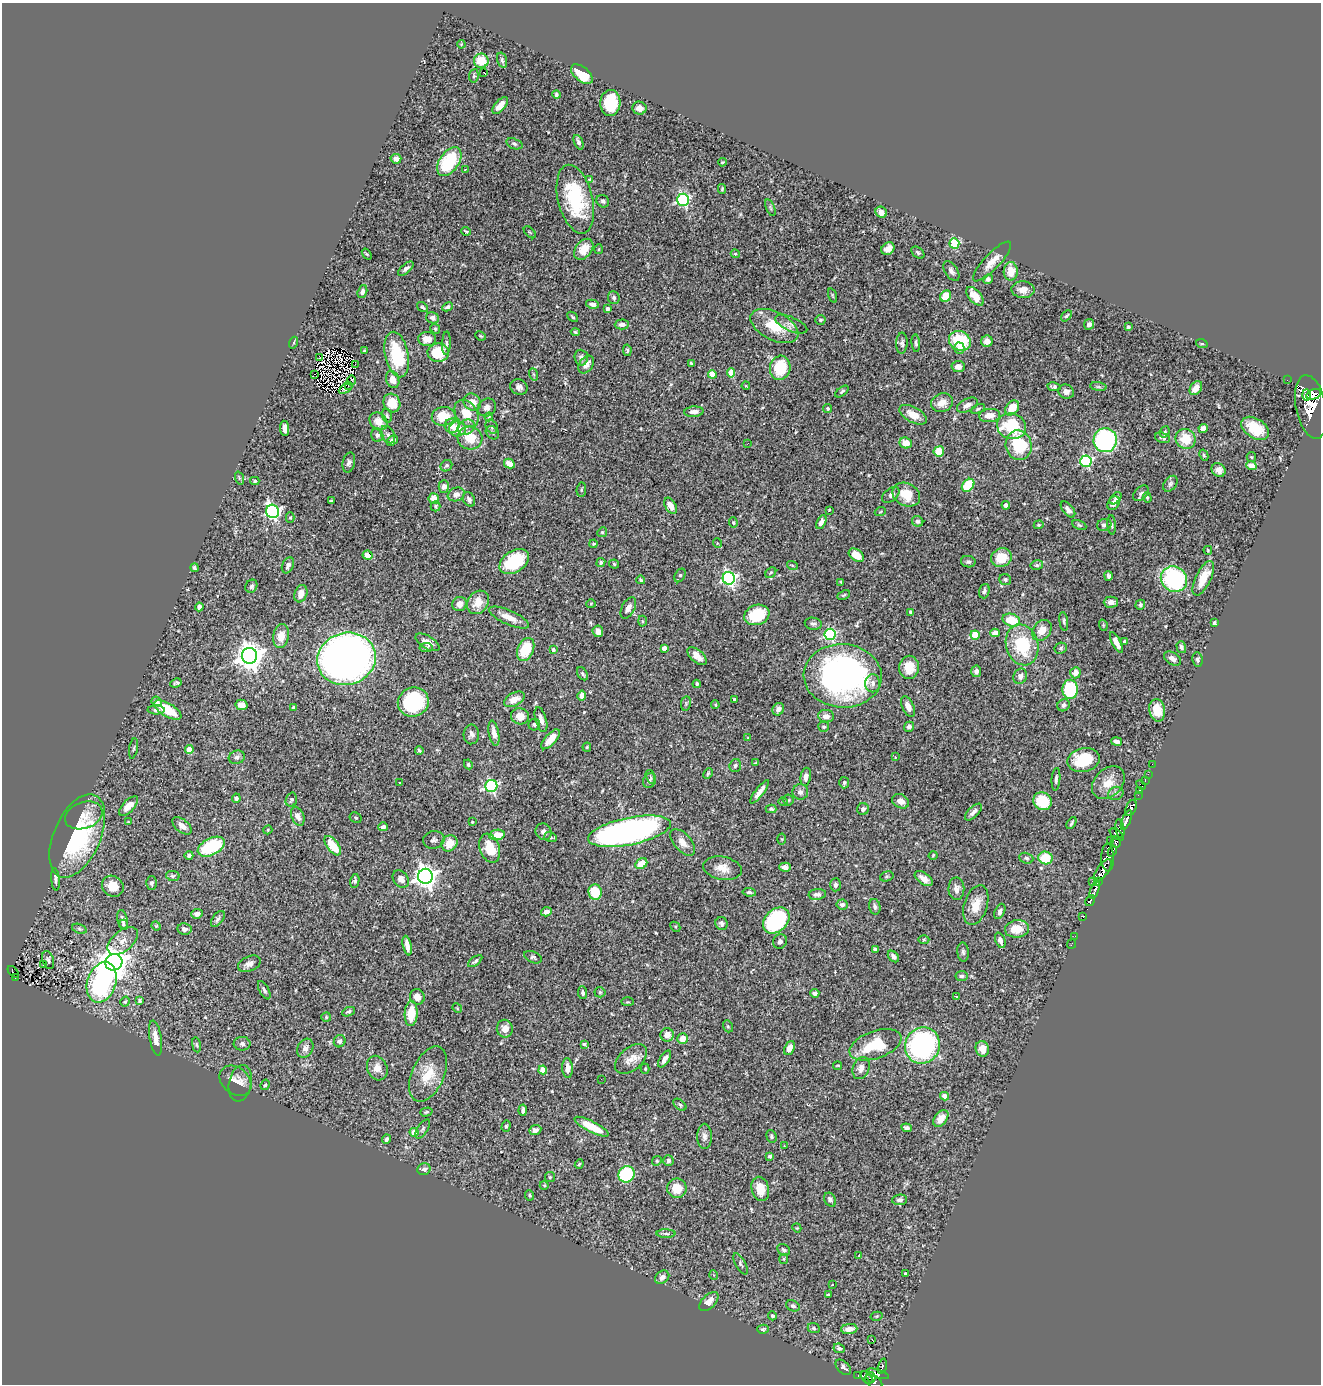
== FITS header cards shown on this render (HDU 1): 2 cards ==
NAXIS1  =                 1319
NAXIS2  =                 1382

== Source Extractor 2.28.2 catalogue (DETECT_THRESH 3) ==
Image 1319 x 1382 px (HDU 1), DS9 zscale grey, 1 PNG px = 1 image px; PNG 1323 x 1386 px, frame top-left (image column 1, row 1382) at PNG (2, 3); each listed source drawn as its Kron ellipse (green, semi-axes under 4 px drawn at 4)
Background 0.824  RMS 0.027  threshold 0.0818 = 3 sigma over >= 5 px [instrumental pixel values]
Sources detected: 540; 4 with non-positive FLUX_AUTO (blend fragments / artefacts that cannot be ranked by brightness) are neither listed nor drawn; of the other 536, the 500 brightest by FLUX_AUTO listed and drawn (36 fainter detections omitted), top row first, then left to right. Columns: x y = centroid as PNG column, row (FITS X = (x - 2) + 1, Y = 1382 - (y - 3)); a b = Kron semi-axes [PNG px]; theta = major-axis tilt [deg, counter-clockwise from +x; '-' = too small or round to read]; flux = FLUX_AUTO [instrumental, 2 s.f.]
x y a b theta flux
461 44 4 3 - 1.6
502 60 8 4 -75 4.1
481 61 7 7 - 34
483 72 4 2 - 24
582 74 13 7 -39 52
474 76 7 4 81 3
556 95 4 4 - 3.4
610 103 13 10 87 79
500 105 10 5 49 13
639 108 7 6 - 11
578 142 7 4 -66 5.6
514 144 8 5 -19 4.2
396 159 5 4 - 9.8
449 162 16 9 55 100
722 162 4 3 - 1.9
465 169 3 2 - 3.2
589 179 4 3 - 2.5
722 189 5 4 - 2.2
575 199 35 17 -76 150
683 200 6 6 - 310
603 201 7 6 - 5.3
770 208 9 3 -69 2.5
881 212 6 5 - 14
466 231 5 3 - 2.3
530 232 7 3 -45 1.6
954 244 5 5 - 130
584 249 12 8 51 29
599 249 5 3 - 1.8
888 249 7 6 - 10
918 253 7 5 -40 3.5
367 254 6 3 -52 1.8
735 254 4 4 - 2.2
992 262 26 8 46 22
406 269 9 4 41 6.2
951 271 11 6 -57 6.5
1011 271 9 7 88 23
988 279 5 4 - 7.4
1023 290 11 8 -2 16
362 292 6 4 70 5.6
832 295 7 3 -71 2
946 296 6 5 - 44
975 296 11 6 -49 28
614 298 6 5 - 4.4
592 304 6 4 -13 8.1
423 307 6 3 -37 2.7
447 307 5 4 - 4.1
607 309 4 3 - 7.7
1066 316 6 3 47 2.6
573 317 6 3 -43 2.7
433 318 6 5 - 6.5
820 320 5 4 - 2.8
622 324 7 5 2 7.9
791 324 17 7 -24 10
1089 324 5 5 - 7.6
774 326 26 14 -27 58
1128 327 4 3 - 4.7
435 329 5 4 - 2.2
575 332 4 4 - 2.5
481 336 5 3 - 1.7
427 339 9 7 -5 16
960 341 11 9 -27 88
987 341 6 5 - 12
293 343 6 3 71 1.8
446 343 12 3 88 3.8
902 343 10 5 87 5.4
916 343 9 4 -84 3.5
1202 344 6 3 -18 2.1
959 348 5 5 - 7
627 350 6 4 -81 3.1
365 351 4 3 - 2.8
438 353 10 9 - 63
397 355 23 11 -77 91
319 358 2 2 - 2.4
581 358 8 6 -87 6.8
691 363 4 3 - 2.3
355 365 2 2 - 2.6
586 365 10 6 54 15
958 367 7 5 2 10
780 368 12 10 77 73
731 373 5 4 - 31
315 374 2 2 - 28
533 374 6 4 -70 1.9
712 374 4 4 - 25
351 380 5 3 - 2.6
393 380 9 6 -69 17
1287 380 2 2 - 5.4
348 386 2 2 - 4.1
746 386 4 3 - 1.6
519 387 9 7 -31 7.9
1054 387 7 4 -10 4.6
1098 387 8 4 -8 3.2
345 388 7 2 28 4.5
1196 388 8 5 52 18
842 391 8 4 38 3.7
1066 392 8 7 - 8.8
1314 394 7 5 16 1300
1306 395 6 4 -88 640
472 402 9 8 - 19
392 403 9 8 - 39
942 403 11 9 21 19
967 405 11 6 27 9.4
487 407 9 8 - 8.6
1311 407 32 15 -78 6200
828 408 4 4 - 2.5
1012 408 8 6 52 37
978 409 7 4 25 3
694 412 10 5 4 11
467 413 15 10 -55 34
913 415 15 7 -29 22
990 415 10 6 7 19
387 416 7 5 -74 3.5
444 416 12 9 5 45
489 417 4 3 - 1.9
378 421 10 8 -45 22
452 426 7 7 - 17
1011 426 15 12 -17 99
466 427 9 7 30 9.4
492 427 7 5 -59 4.8
285 428 8 4 -85 10
1255 428 15 9 -32 46
458 429 8 7 - 28
1203 429 4 4 - 15
1165 432 6 4 70 2.7
492 433 7 6 - 3.9
377 435 6 6 - 4.7
388 435 9 6 -59 5.6
470 438 12 11 - 39
1163 438 8 5 -16 6
1186 439 10 9 - 39
1105 440 12 12 - 330
392 441 6 4 39 6.2
748 443 2 2 - 5.3
906 443 6 5 - 20
1019 445 15 13 -75 92
939 451 5 5 - 37
1204 455 6 4 -62 2.2
1251 457 5 4 - 2
1086 461 5 5 - 220
349 462 10 6 76 5.8
509 464 6 4 -28 15
446 466 6 5 - 3.7
1251 466 5 4 - 15
1219 470 7 6 - 11
239 478 7 4 -71 2.6
255 481 4 4 - 2.9
1170 484 9 6 52 4.4
968 485 7 5 46 81
444 486 6 5 - 8.5
581 490 7 4 83 3
1141 493 9 6 41 5.1
456 494 8 6 19 11
891 495 10 6 39 5.9
906 495 14 11 -25 38
1116 498 7 4 47 4.4
1147 498 5 4 - 2.3
434 499 5 5 - 17
469 499 7 5 -59 6.5
331 501 3 2 - 1.7
1113 503 7 5 55 13
1006 505 4 4 - 5.2
436 506 5 5 - 2.9
671 506 9 5 -62 15
1068 509 9 5 -51 8.9
829 510 3 3 - 1.8
272 511 7 6 - 380
880 512 5 3 - 1.7
290 518 5 4 - 2.4
918 521 6 5 - 3.8
821 522 7 4 65 7.5
733 523 5 4 - 2.2
1039 525 5 4 - 2
1079 525 7 4 -25 2.7
1104 525 7 6 - 5.3
1112 525 9 3 -85 2.9
602 532 5 4 - 2.6
717 543 5 3 - 1.6
594 544 4 3 - 2.7
1208 550 4 3 - 1.8
367 555 5 4 - 16
856 555 8 5 -35 24
1001 558 10 9 - 43
514 561 16 10 32 100
968 562 7 5 -11 4.6
601 563 4 4 - 3.6
614 564 5 4 - 3.1
288 565 8 5 66 6.3
792 565 5 3 - 1.7
1037 565 6 5 - 3.3
194 568 4 3 - 3.4
771 573 6 4 47 3.8
680 575 7 5 61 5.1
1108 576 5 3 - 4.7
729 578 6 6 - 450
1203 578 19 7 64 31
1174 579 13 12 - 250
641 580 4 3 - 2.6
1005 580 6 5 - 3.8
841 582 4 3 - 1.8
251 586 7 5 60 6
984 591 7 5 74 5
301 594 9 6 72 15
844 595 7 4 24 2.4
478 602 12 10 52 26
1111 602 7 5 1 9.6
459 604 7 7 - 14
591 604 4 4 - 2
1140 605 5 4 - 3.2
199 607 4 4 - 7.7
628 608 11 6 62 10
911 612 4 3 - 3.7
757 615 13 10 19 77
509 618 21 7 -24 22
1011 620 9 6 -17 46
642 621 5 3 - 1.9
1064 621 9 4 -81 3.5
1214 623 3 3 - 3
813 624 8 6 -10 5.3
1103 625 6 3 -73 1.6
1042 630 11 8 51 20
598 631 6 5 - 8.9
995 633 4 4 - 10
830 634 5 5 - 240
975 635 4 4 - 58
281 636 12 7 79 24
427 642 13 6 -31 15
1116 642 11 4 -63 16
1125 642 4 3 - 4.1
1022 645 20 16 -75 94
426 647 6 4 9 3.4
1181 647 6 4 -74 5.3
664 648 4 4 - 17
1061 648 6 5 - 3.3
526 649 12 8 67 61
553 650 4 3 - 5.1
250 656 8 7 - 2200
697 656 11 6 -41 14
346 659 29 26 16 1400
1173 659 9 6 -33 10
1198 659 7 5 -83 4.2
909 667 12 10 82 31
976 671 6 5 - 7.3
1075 673 6 5 - 13
583 674 7 4 -58 4.1
843 676 39 31 -4 580
1020 676 8 6 65 9.5
176 683 6 4 27 3.1
873 683 9 7 -89 8.2
697 684 4 3 - 3.2
1070 689 9 8 - 140
582 695 5 4 - 14
514 699 11 6 28 20
734 699 3 3 - 2.5
157 701 5 4 - 6
413 702 16 14 27 140
686 703 7 5 80 3
242 705 6 5 - 13
715 705 4 3 - 1.9
1063 705 6 5 - 5.6
908 707 11 5 -66 12
293 708 3 3 - 2.7
778 709 6 5 - 8.7
156 710 8 4 -1 4.6
168 710 15 6 -31 53
1157 710 11 8 -80 29
520 716 9 8 - 16
826 716 8 6 -6 9.5
541 720 13 5 -74 11
534 724 6 5 - 4
824 727 5 5 - 3.3
909 727 5 4 - 6
494 733 13 5 -79 13
471 734 10 8 86 7.6
748 738 4 3 - 1.7
550 739 12 5 48 26
1117 741 5 3 - 5.7
587 747 4 4 - 1.9
133 748 10 3 79 2.7
189 749 4 4 - 33
419 750 4 4 - 3.3
237 757 8 6 18 5.4
895 757 3 3 - 3.7
1084 760 16 12 12 74
756 763 4 3 - 2.4
468 764 5 4 - 2.9
1152 764 2 2 - 7.2
735 765 6 5 - 3.8
708 774 5 3 - 2.3
1148 774 2 2 - 9.9
650 777 7 4 -73 3.9
806 777 9 5 82 11
1056 779 11 4 85 4.7
649 780 7 6 - 4.5
1145 780 3 2 - 15
399 782 3 2 - 2.8
844 783 5 5 - 4.4
1108 783 19 13 45 29
1141 785 6 2 -45 25
491 786 6 6 - 290
1139 790 3 2 - 18
760 792 14 4 52 12
800 792 8 7 - 7.9
1116 793 8 6 23 5.2
1138 795 2 2 - 17
236 798 5 4 - 4.8
291 800 7 5 72 3.6
788 800 5 5 - 2.7
901 801 9 6 -28 9.7
1042 801 9 8 - 65
783 802 5 3 - 2.2
129 806 12 6 46 16
1131 808 8 5 67 1200
771 809 5 4 - 2.5
863 809 6 5 - 5.3
973 812 10 5 44 8.3
84 815 19 13 19 22
298 816 10 6 -67 10
356 818 6 5 - 3
1126 820 10 4 68 1200
128 822 3 3 - 1.6
472 822 3 3 - 2.2
1071 823 6 2 61 2.9
182 826 11 6 -38 15
383 827 5 4 - 5.4
1120 829 9 4 -81 340
268 830 5 4 - 2
629 831 42 13 12 810
544 832 9 7 -57 8.7
497 835 7 5 10 27
1117 835 8 4 -38 470
77 836 44 23 66 210
550 837 6 5 - 3.6
782 839 5 3 - 1.8
434 840 10 8 9 6.4
1110 840 2 2 - 6.8
683 842 16 8 -48 16
1116 842 6 5 - 250
449 843 8 7 - 26
333 846 11 5 -53 52
211 847 14 8 26 130
490 848 15 10 -71 48
1112 851 6 3 59 220
189 855 4 4 - 5.2
933 855 4 3 - 2.2
1026 858 7 5 -20 3.6
1045 858 7 6 - 48
1108 858 14 6 -89 650
641 864 6 5 - 35
785 867 6 4 -4 8.6
722 868 19 11 -11 22
1103 870 13 5 54 1800
173 876 7 5 -11 3.4
425 876 7 7 - 1400
887 876 7 5 18 2.7
55 879 11 4 -84 4.7
401 879 9 7 -50 12
924 879 10 5 -37 14
355 881 7 4 77 4.5
1093 881 3 2 - 13
1098 882 4 4 - 560
151 883 6 5 - 4.4
836 885 6 5 - 4.7
113 886 11 10 - 28
956 889 11 8 -89 11
1095 890 9 3 71 690
595 892 8 6 -83 58
749 892 6 4 -6 4.3
817 894 8 5 7 7.9
1090 901 6 3 57 270
842 905 5 5 - 6.9
976 905 20 11 73 30
875 907 8 5 -75 5.8
1000 911 8 5 65 5.1
546 912 5 4 - 9.7
197 914 6 4 6 7.4
1083 916 4 3 - 46
218 919 9 5 54 5.2
122 920 10 5 -80 6.1
776 921 15 11 43 240
722 923 6 6 - 5.2
123 924 4 3 - 2.4
156 926 5 4 - 2
675 927 5 3 - 1.9
79 929 7 4 -19 3.4
185 929 7 5 -6 8.8
1017 929 12 8 8 31
1075 936 2 2 - 3.9
924 939 5 3 - 1.7
1000 940 8 4 -69 8.9
123 941 18 10 40 17
780 941 7 6 - 5.1
1071 944 5 2 - 5.6
407 945 10 4 -78 15
875 949 4 3 - 3.7
963 952 9 5 -87 4.9
893 956 6 4 -47 6.9
533 957 9 5 -24 4.2
48 960 9 5 -71 4.9
475 961 8 3 36 4.2
114 962 9 8 - 2800
44 964 3 3 - 26
249 964 12 7 23 9.5
13 972 7 2 -50 16
961 976 6 5 - 4.5
15 978 3 2 - 7.3
102 982 21 14 71 320
264 990 10 5 -62 5.3
600 992 5 5 - 2.4
583 993 6 4 -83 4.4
815 993 5 4 - 4.9
417 997 8 7 - 14
956 997 3 3 - 6
140 1000 4 3 - 3.5
125 1002 5 4 - 3.8
628 1002 6 3 0 1.9
457 1008 5 4 - 1.9
348 1012 6 3 24 3.4
411 1014 12 6 87 43
326 1017 5 5 - 2.4
728 1026 6 4 -69 2.6
505 1029 9 8 - 16
667 1035 6 6 - 15
156 1038 18 6 -80 16
683 1038 5 5 - 20
340 1041 6 5 - 5.3
242 1044 8 7 - 5.8
584 1044 4 3 - 3.8
196 1045 8 4 -81 2.7
875 1045 27 13 19 81
922 1045 18 17 - 400
305 1048 10 7 61 10
789 1048 7 5 66 14
982 1049 8 6 -74 20
631 1059 19 11 42 20
665 1059 9 4 57 10
838 1065 4 2 - 1.7
377 1068 13 10 -65 17
568 1068 10 5 -88 14
861 1068 11 8 69 11
645 1069 5 4 - 2.2
543 1070 4 4 - 32
428 1074 29 16 66 49
601 1079 2 2 - 2
235 1081 17 13 -41 16
240 1083 18 11 79 14
265 1085 5 4 - 3.1
944 1096 4 4 - 13
680 1105 7 4 -41 2.9
523 1110 6 3 85 6.5
426 1112 6 3 16 2.3
941 1118 9 6 51 17
506 1126 6 4 72 2.7
592 1127 19 5 -27 45
907 1128 5 4 - 5.5
423 1129 11 5 57 4.4
535 1130 6 5 - 8.3
414 1132 4 4 - 46
704 1136 12 7 -90 9.4
771 1136 6 5 - 3.1
387 1139 4 3 - 4.8
784 1146 3 3 - 1.9
770 1156 3 3 - 4
657 1161 5 4 - 2.2
668 1161 5 5 - 5.5
579 1164 5 4 - 2.4
424 1169 6 6 - 5.9
626 1174 8 8 - 120
550 1177 5 5 - 2.4
544 1185 4 3 - 1.6
677 1188 10 9 - 36
760 1189 12 8 -77 32
530 1195 5 4 - 2.8
830 1200 7 5 -61 7.9
900 1200 7 5 6 5.6
797 1228 4 3 - 1.7
666 1234 9 3 0 3.6
784 1250 7 5 -35 4.4
859 1256 3 2 - 1.7
784 1259 5 4 - 2.4
741 1264 12 5 -60 4.4
905 1273 3 2 - 1.7
714 1275 5 3 - 1.6
662 1277 8 6 40 8.4
832 1285 3 3 - 2.1
828 1295 4 3 - 2.8
709 1302 12 6 44 16
793 1306 7 5 -25 4.6
772 1316 4 4 - 3.7
877 1316 6 4 13 2.3
814 1328 6 5 - 3.6
763 1329 6 4 13 2.7
849 1329 8 5 6 14
872 1340 3 2 - 22
839 1348 6 4 -25 3.6
882 1366 8 3 73 32
843 1367 9 5 -44 6.5
878 1374 11 4 -17 250
858 1375 3 2 - 2.3
871 1377 5 3 - 150
867 1378 7 4 -50 95
873 1382 9 6 -29 430
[36 fainter detections neither listed nor drawn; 4 non-positive-flux detections neither listed nor drawn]